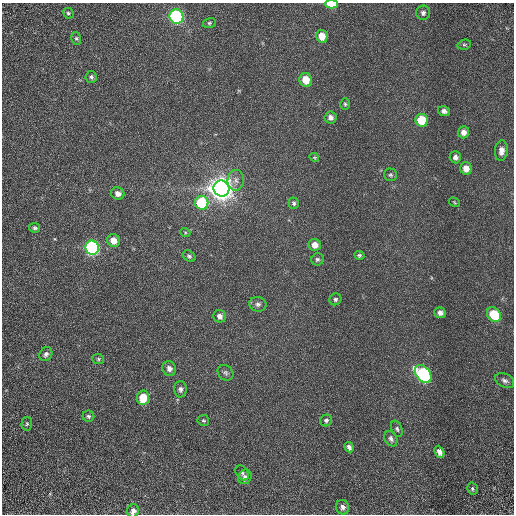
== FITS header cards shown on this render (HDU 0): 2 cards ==
NAXIS1  =                  512 / Required FITS header
NAXIS2  =                  512 / Required FITS header

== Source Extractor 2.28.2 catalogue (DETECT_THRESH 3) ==
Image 512 x 512 px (HDU 0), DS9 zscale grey, 1 PNG px = 1 image px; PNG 516 x 516 px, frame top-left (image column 1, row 512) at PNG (2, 3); each listed source drawn as its Kron ellipse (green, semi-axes under 4 px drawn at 4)
Background 1.23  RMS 0.65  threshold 1.96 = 3 sigma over >= 5 px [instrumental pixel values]
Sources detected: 60; all 60 listed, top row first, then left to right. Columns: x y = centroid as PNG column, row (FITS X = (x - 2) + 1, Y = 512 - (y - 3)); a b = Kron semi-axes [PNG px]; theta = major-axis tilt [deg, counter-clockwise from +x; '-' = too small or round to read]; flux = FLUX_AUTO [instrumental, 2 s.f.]
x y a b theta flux
332 4 6 4 -3 1400
68 13 5 5 - 82
423 13 7 7 - 150
176 17 7 7 - 7700
209 23 6 5 - 69
322 36 6 5 - 640
76 38 6 5 - 74
464 45 7 5 14 68
91 77 6 5 - 97
306 80 7 6 - 700
345 104 6 5 - 71
444 111 6 5 - 160
330 117 6 6 - 200
422 120 6 6 - 1600
463 132 6 5 - 250
501 151 10 6 84 290
314 157 5 4 - 51
455 157 6 5 - 190
466 168 6 6 - 380
390 175 6 6 - 85
236 180 10 8 84 220
221 189 8 8 - 54000
118 193 7 6 - 230
454 202 6 3 -33 52
202 203 7 6 - 3100
294 203 6 5 - 92
35 228 5 4 - 93
185 232 5 3 - 42
114 241 6 6 - 410
315 245 6 6 - 360
92 248 7 6 - 9400
359 255 5 4 - 78
189 256 7 5 -37 90
317 259 6 6 - 98
335 299 6 5 - 100
258 304 8 7 - 160
440 313 6 5 - 190
494 314 8 6 -51 1800
220 316 6 6 - 210
46 354 7 6 - 150
98 359 6 5 - 79
169 368 7 6 - 240
225 373 9 7 -43 120
423 374 10 7 -48 6900
505 381 10 6 -28 170
180 389 8 6 -89 160
143 398 7 6 - 1000
88 416 6 5 - 97
203 420 6 5 - 73
326 420 6 5 - 98
27 424 7 5 88 80
397 429 8 5 -67 94
391 439 8 6 -60 150
349 447 5 4 - 140
439 452 6 4 -66 240
242 473 8 5 -55 110
245 477 7 6 - 130
472 489 6 5 - 86
342 507 7 6 - 170
133 511 7 6 - 240
At the frame edge (FLAGS 8, measured only in part): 2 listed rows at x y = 332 4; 133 511